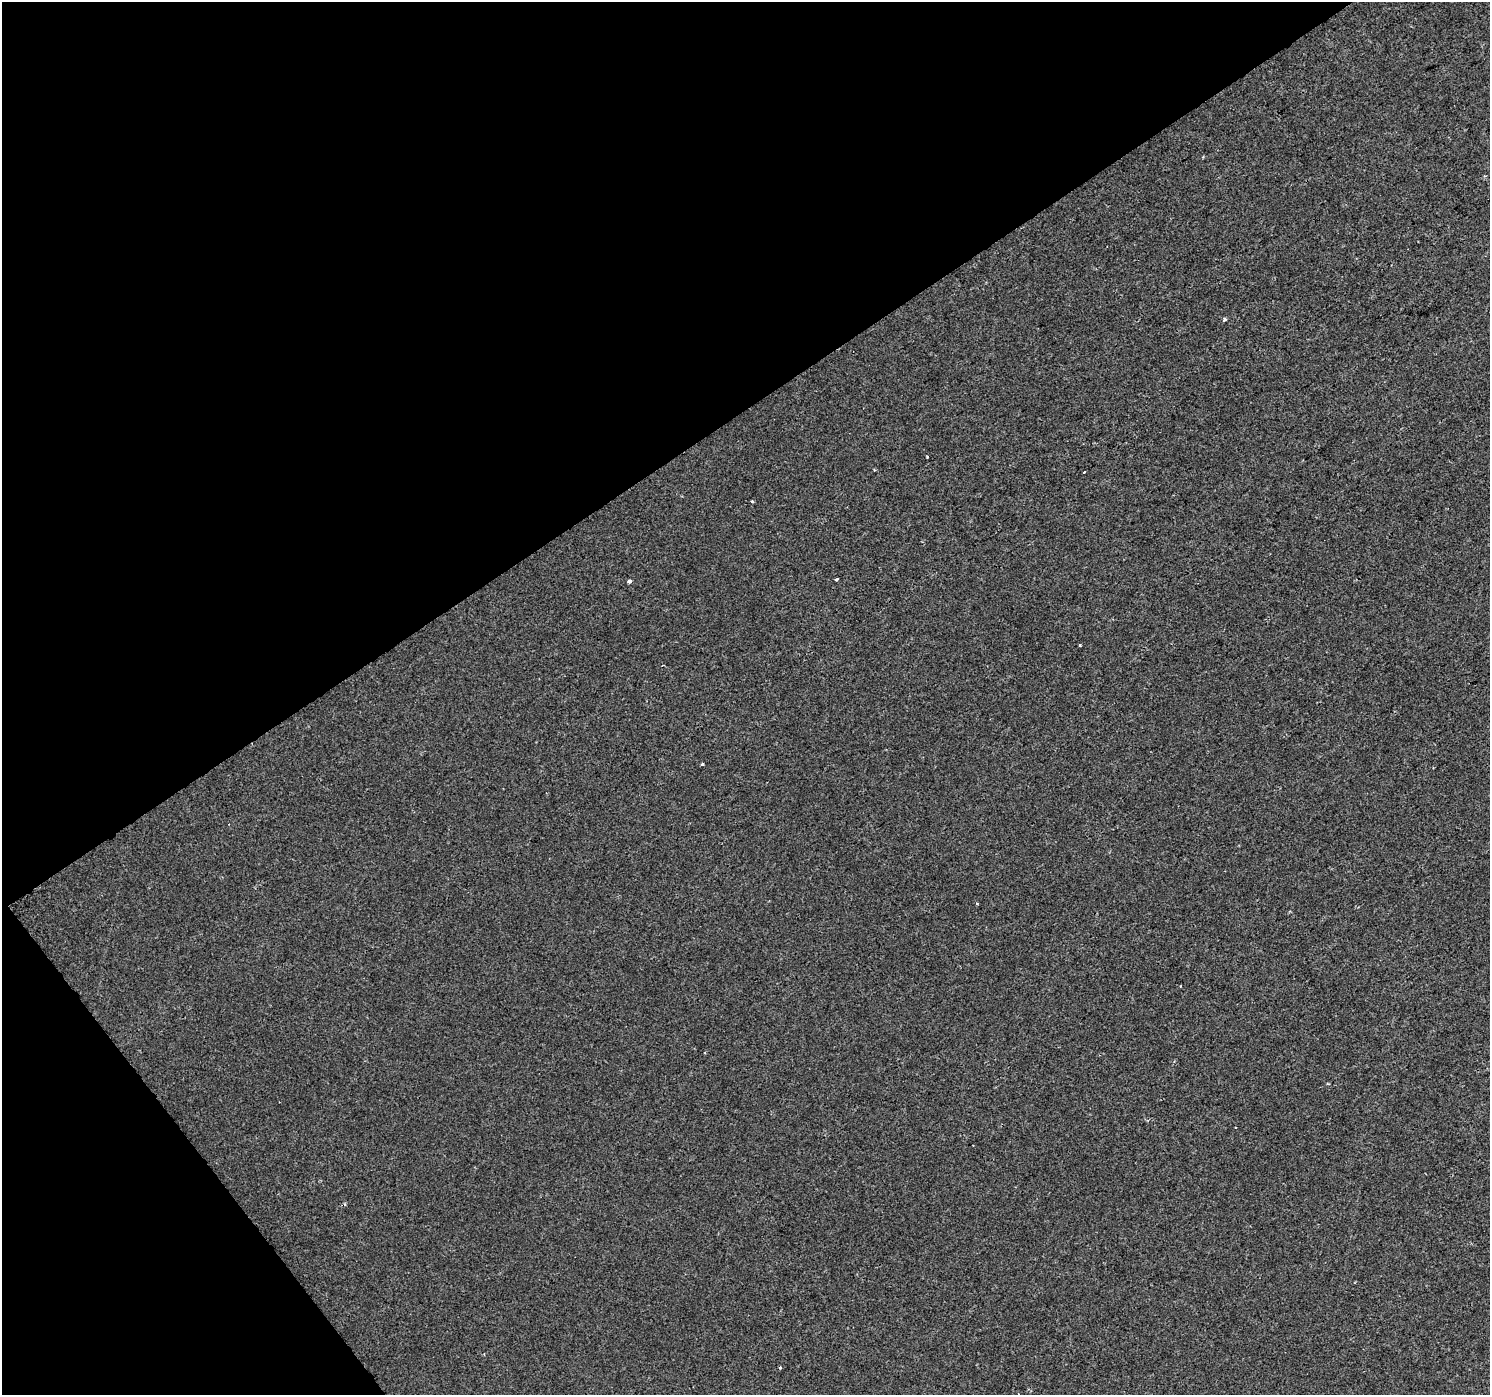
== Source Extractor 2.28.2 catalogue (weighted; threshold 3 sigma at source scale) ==
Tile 5 of 4 x 4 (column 1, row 2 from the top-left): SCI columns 1-1488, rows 2914-4306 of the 5957 x 5890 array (HDU 1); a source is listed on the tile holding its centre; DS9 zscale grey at full resolution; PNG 1492 x 1397 px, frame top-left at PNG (2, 2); no overlay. Shown black and unused: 34% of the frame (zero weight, under 2 of 3 exposures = <1% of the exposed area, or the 3 px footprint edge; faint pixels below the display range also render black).
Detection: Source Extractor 2.28.2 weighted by HDU 2 'WHT'; one run over the whole footprint, this tile lists its part. Background 1.43e-04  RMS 0.0046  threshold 0.0205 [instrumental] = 3 sigma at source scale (4.5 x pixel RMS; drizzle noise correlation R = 1.50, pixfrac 1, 0.0396/0.0396 arcsec/px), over >= 5 px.
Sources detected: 10; all 10 listed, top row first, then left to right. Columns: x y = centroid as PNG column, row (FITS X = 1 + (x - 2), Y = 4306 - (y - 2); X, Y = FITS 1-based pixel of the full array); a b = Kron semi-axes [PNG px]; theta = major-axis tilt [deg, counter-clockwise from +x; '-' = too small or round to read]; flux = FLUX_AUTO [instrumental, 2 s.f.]
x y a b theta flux
1484 176 5 3 - 0.44
1225 320 5 4 - 0.81
927 457 3 3 - 0.6
1084 472 3 2 - 1.1
752 501 3 3 - 0.71
836 579 3 3 - 1.1
629 581 4 3 - 2.7
1080 645 3 3 - 0.58
702 764 4 3 - 1.7
780 1368 3 3 - 0.84